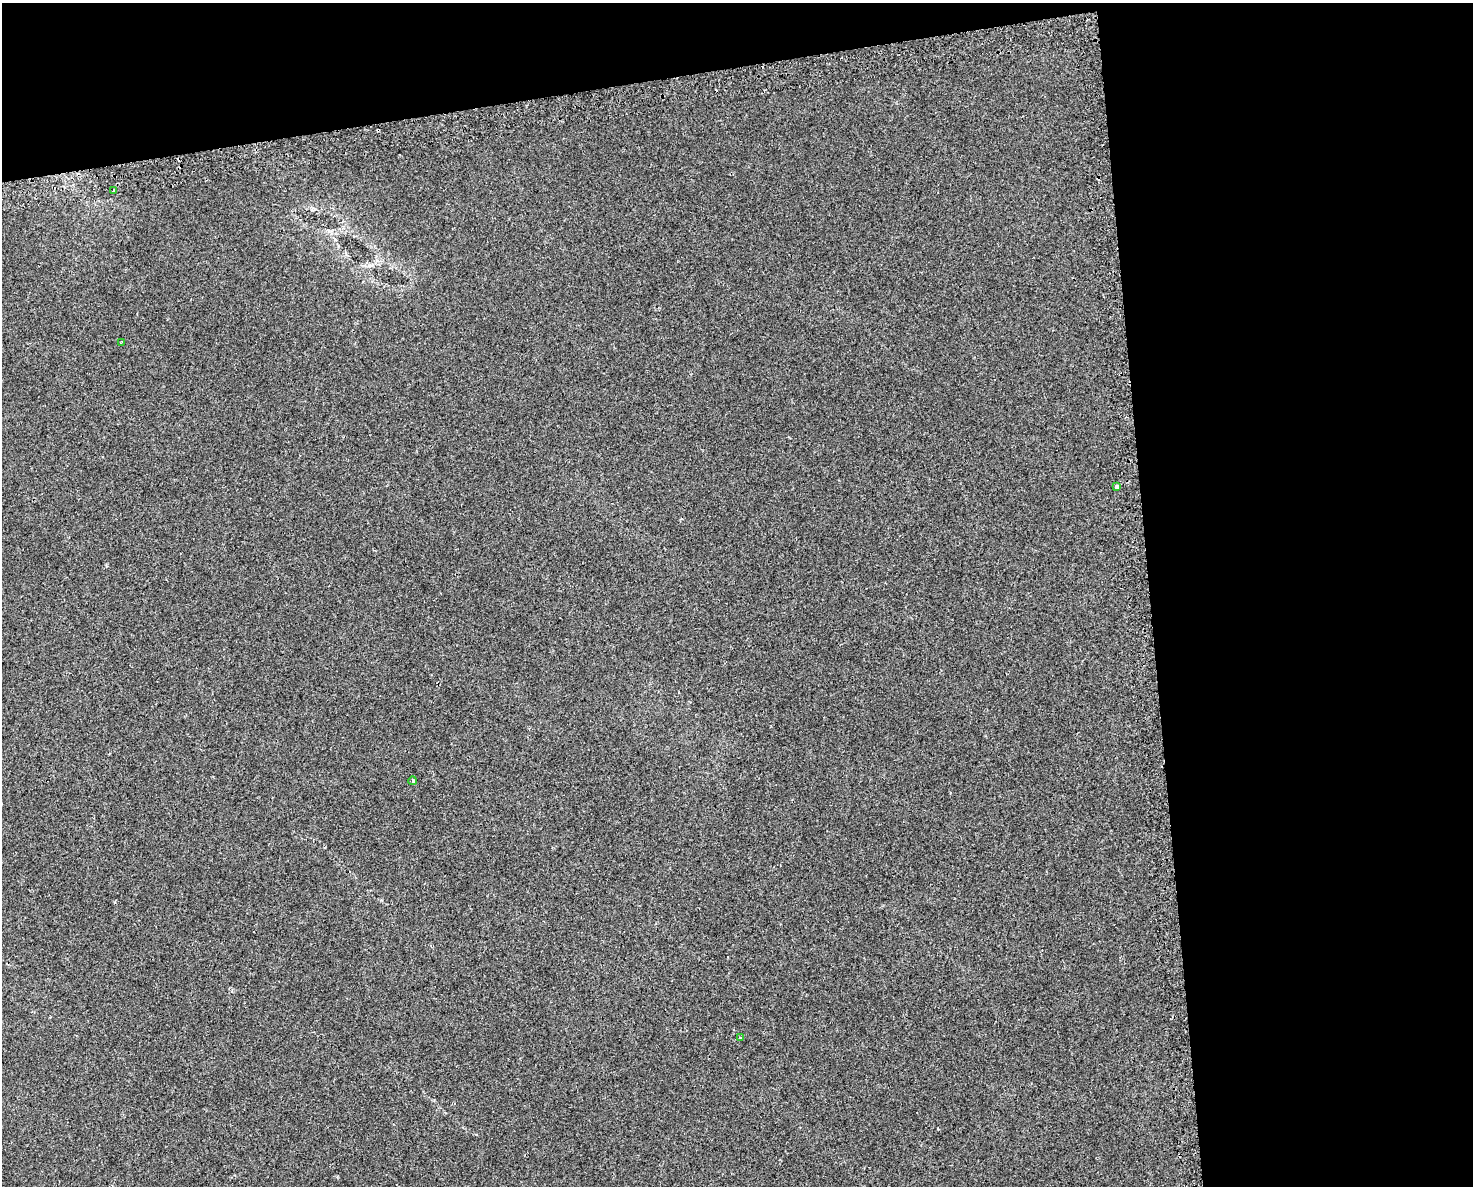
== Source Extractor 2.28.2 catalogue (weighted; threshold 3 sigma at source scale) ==
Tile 3 of 3 x 4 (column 3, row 1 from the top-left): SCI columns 3036-4506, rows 3589-4772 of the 4556 x 4811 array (HDU 1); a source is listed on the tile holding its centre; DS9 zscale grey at full resolution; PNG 1475 x 1188 px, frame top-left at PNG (2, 3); each listed source drawn as its Kron ellipse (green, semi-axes under 4 px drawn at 4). Shown black and unused: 28% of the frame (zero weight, under 2 of 3 exposures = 3% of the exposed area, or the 3 px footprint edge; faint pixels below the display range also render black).
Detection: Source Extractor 2.28.2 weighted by HDU 2 'WHT'; one run over the whole footprint, this tile lists its part. Background 0.0393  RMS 0.0057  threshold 0.0257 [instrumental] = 3 sigma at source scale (4.5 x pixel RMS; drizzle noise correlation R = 1.50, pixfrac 1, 0.0396/0.0396 arcsec/px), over >= 5 px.
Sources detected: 6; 1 cosmic-ray / hot-pixel residue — neither listed nor drawn; the other 5 listed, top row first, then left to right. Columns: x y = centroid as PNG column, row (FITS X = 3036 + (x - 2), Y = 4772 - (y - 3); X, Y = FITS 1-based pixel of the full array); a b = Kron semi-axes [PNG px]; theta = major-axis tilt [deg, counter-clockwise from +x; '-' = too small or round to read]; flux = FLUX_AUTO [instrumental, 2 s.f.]
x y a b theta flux
113 191 3 3 - 2.4
121 343 3 2 - 0.57
1117 486 3 3 - 4.6
413 781 4 3 - 1.4
741 1037 3 3 - 0.87